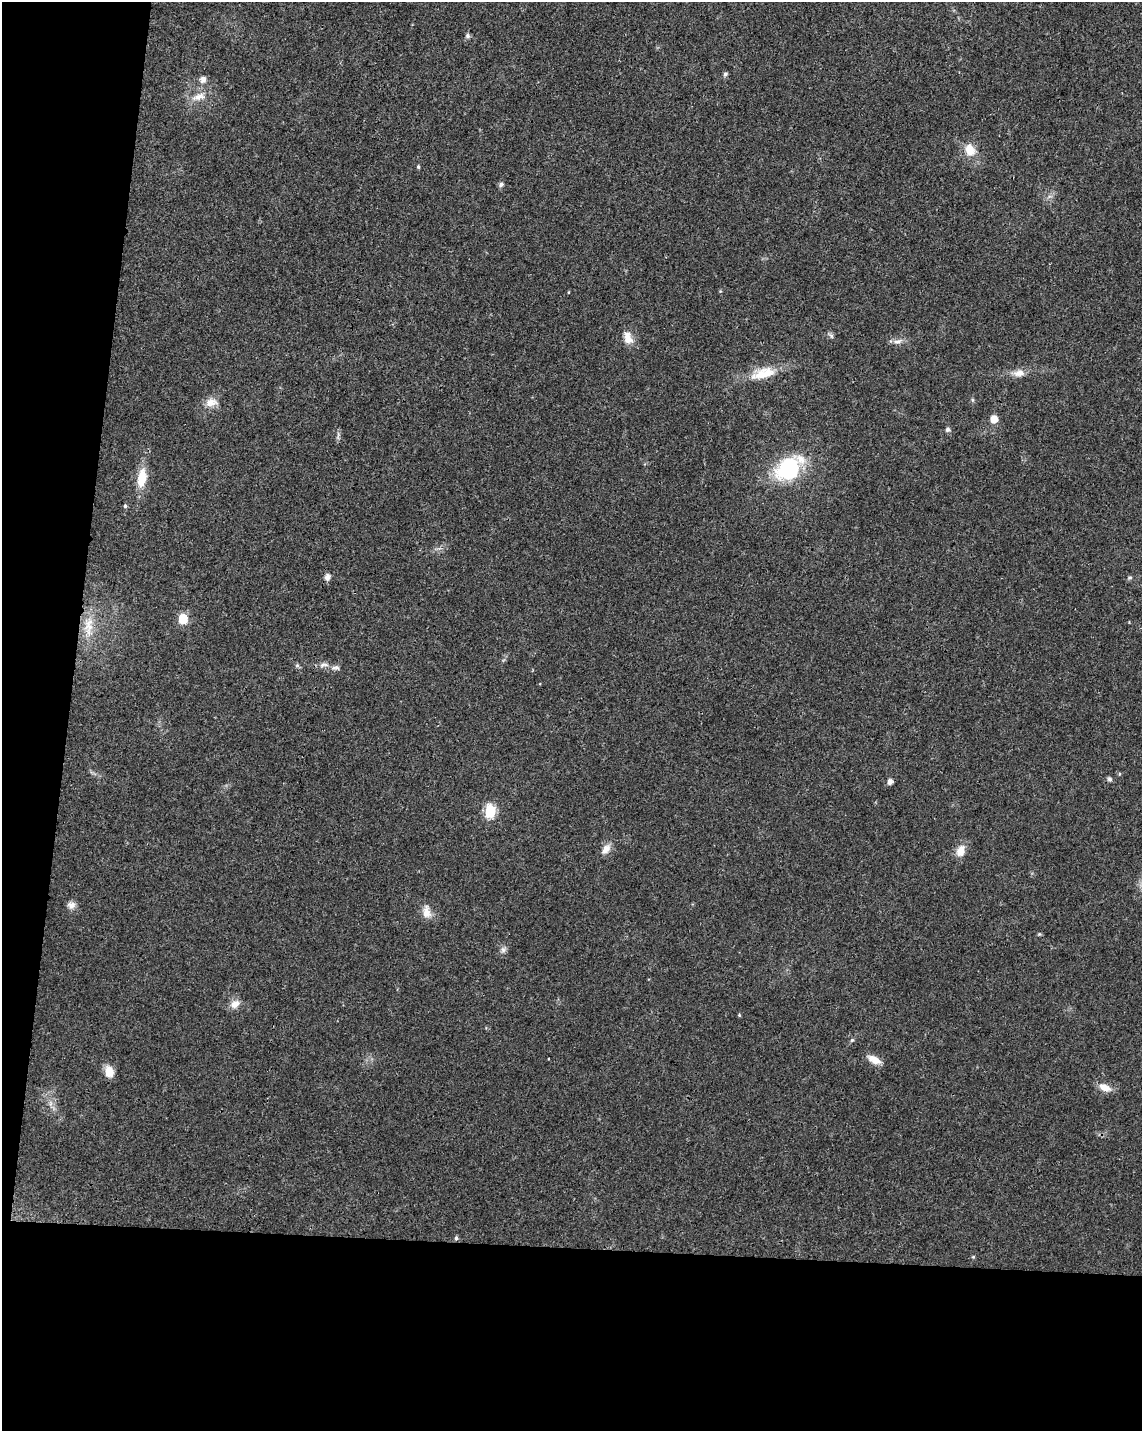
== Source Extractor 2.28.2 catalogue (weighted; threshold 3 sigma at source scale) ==
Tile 9 of 4 x 3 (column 1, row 3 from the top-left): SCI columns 4-1143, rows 232-1660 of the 4573 x 4801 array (HDU 1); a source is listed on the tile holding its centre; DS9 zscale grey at full resolution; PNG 1144 x 1433 px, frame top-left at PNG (2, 2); no overlay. Shown black and unused: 19% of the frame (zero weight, under 3 of 4 exposures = <1% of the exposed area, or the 3 px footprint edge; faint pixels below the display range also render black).
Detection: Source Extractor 2.28.2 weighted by HDU 2 'WHT'; one run over the whole footprint, this tile lists its part. Background 0.0197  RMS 0.0028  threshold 0.0128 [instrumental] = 3 sigma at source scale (4.5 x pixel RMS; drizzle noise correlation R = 1.50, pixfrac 1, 0.0396/0.0396 arcsec/px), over >= 5 px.
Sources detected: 43; all 43 listed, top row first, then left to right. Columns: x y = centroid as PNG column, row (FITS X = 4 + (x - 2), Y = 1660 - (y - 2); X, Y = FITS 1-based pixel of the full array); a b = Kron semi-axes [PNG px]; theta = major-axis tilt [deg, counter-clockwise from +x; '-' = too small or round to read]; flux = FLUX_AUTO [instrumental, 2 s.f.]
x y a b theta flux
468 36 7 7 - 0.65
725 74 5 5 - 0.73
203 79 7 6 - 1.6
199 97 19 9 16 3.1
970 150 14 11 -73 4.5
418 167 5 4 - 0.36
501 184 6 5 - 0.96
831 335 10 5 -48 0.65
628 338 19 11 -71 3
897 341 16 6 14 1.5
763 373 35 14 15 7.6
1019 373 16 9 5 2.4
972 400 6 4 -89 0.4
211 402 17 11 7 2.8
994 419 6 5 - 3.7
948 429 6 6 - 0.66
789 468 20 14 37 32
142 478 23 10 82 6.1
125 506 5 4 - 0.48
327 577 7 6 - 1.4
1130 578 7 4 19 0.47
183 619 6 6 - 13
88 626 32 13 90 7.1
297 665 7 4 0 0.47
324 665 14 6 10 1.4
335 668 13 7 5 1.2
1109 779 6 5 - 0.64
890 782 5 5 - 1.4
490 811 7 6 - 26
606 849 15 9 52 2.2
960 851 17 11 67 3
71 905 11 9 -17 1.5
427 912 17 10 -82 2.8
1039 934 5 4 - 0.33
503 950 8 8 - 0.98
235 1004 13 10 39 2.3
739 1015 4 4 - 0.32
852 1040 6 4 44 0.43
874 1059 18 8 -28 2.7
109 1072 12 9 -80 3.9
1104 1087 16 8 -22 2.8
456 1238 5 4 - 0.52
973 1257 5 4 - 0.28